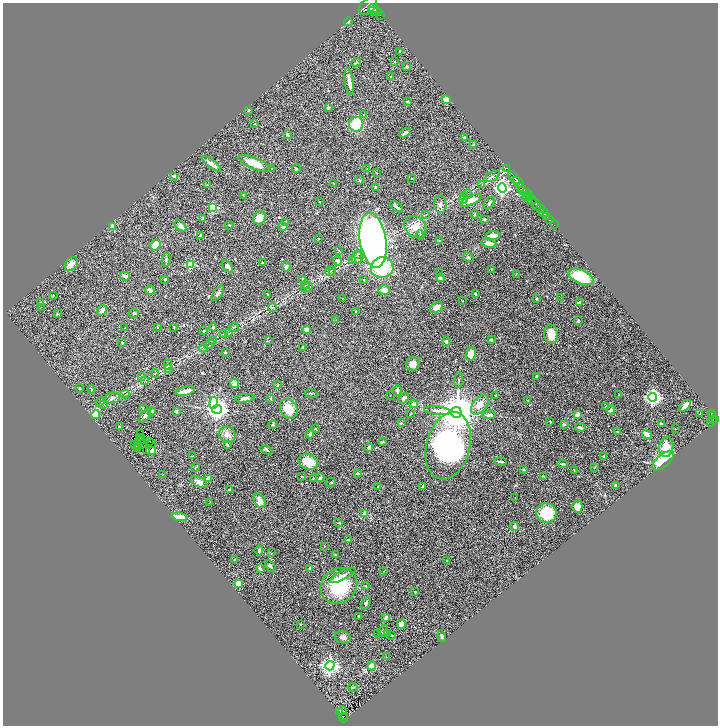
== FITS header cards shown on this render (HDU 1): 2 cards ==
NAXIS1  =                 1431
NAXIS2  =                 1447

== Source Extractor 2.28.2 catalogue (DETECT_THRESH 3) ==
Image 1431 x 1447 px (HDU 1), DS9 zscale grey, zoomed out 1/2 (1 PNG px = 2 x 2 image px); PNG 720 x 728 px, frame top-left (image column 2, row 1446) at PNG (3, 3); each listed source drawn as its Kron ellipse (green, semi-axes under 4 px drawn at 4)
Background 0.718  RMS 0.052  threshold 0.155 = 3 sigma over >= 5 px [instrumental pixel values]
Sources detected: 346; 49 cannot appear on this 1/2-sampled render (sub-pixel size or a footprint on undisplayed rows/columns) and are neither listed nor drawn; the other 297 listed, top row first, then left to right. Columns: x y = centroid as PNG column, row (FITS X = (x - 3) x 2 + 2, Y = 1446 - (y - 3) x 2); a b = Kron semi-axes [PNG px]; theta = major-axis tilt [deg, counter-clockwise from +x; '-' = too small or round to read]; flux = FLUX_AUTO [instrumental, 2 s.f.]
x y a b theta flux
368 6 11 7 45 6300
373 9 5 3 - 2400
375 11 7 3 -9 2200
380 15 2 1 - 94
348 22 4 2 - 8.5
400 51 2 2 - 6.2
395 62 3 2 - 5.7
356 63 5 3 - 11
407 67 3 3 - 13
391 77 2 2 - 13
349 81 14 3 -82 62
446 100 5 4 - 100
407 101 3 3 - 12
328 107 3 3 - 17
249 110 4 3 - 10
363 115 3 2 - 4.9
255 124 3 2 - 4.6
356 124 7 7 - 370
405 133 6 3 32 28
288 135 4 3 - 21
464 138 2 2 - 22
473 145 3 2 - 12
254 163 17 5 -22 150
211 164 12 3 -38 59
272 168 4 2 - 7.3
367 168 3 2 - 4.4
506 168 3 1 - 26
296 169 4 3 - 7.6
376 172 3 2 - 6.8
174 176 3 3 - 24
492 176 8 2 31 17
514 177 7 2 -52 1700
411 178 2 2 - 4
359 180 5 2 - 8.4
518 182 7 2 -48 1200
333 183 2 1 - 3.9
207 185 3 2 - 7.7
482 185 3 2 - 4.7
375 187 3 2 - 12
520 187 4 2 - 350
502 188 4 4 - 2200
523 190 4 2 - 440
527 192 3 2 - 510
467 194 5 2 - 7.9
243 195 2 2 - 4
464 195 3 2 - 5.2
526 196 4 1 - 130
530 196 2 1 - 270
463 199 4 3 - 11
531 199 5 3 - 1100
471 200 11 4 23 110
320 202 3 2 - 6.2
489 203 7 3 57 19
440 204 9 6 -84 45
536 204 6 3 -59 1800
213 207 3 3 - 540
396 207 7 3 -35 28
540 209 3 2 - 640
543 212 5 2 - 1200
475 214 4 3 - 8.7
426 215 4 1 - 5.1
546 216 3 2 - 270
203 218 3 2 - 17
260 218 7 6 - 120
484 219 3 2 - 10
550 220 2 2 - 180
285 222 3 3 - 12
229 225 4 2 - 5.6
554 225 2 1 - 28
181 226 7 3 -43 44
112 227 3 3 - 69
283 227 5 4 - 21
415 227 12 10 -43 110
200 235 3 3 - 12
421 235 5 3 - 12
493 235 7 3 4 110
318 238 3 2 - 4.9
373 240 27 13 -81 5200
439 241 2 2 - 3.7
489 244 7 3 -12 61
155 245 6 4 54 140
338 250 4 2 - 5.7
357 255 4 3 - 14
358 257 7 5 53 38
468 257 6 3 -32 14
166 260 7 3 82 17
338 261 5 4 - 20
353 261 3 2 - 8.4
262 263 3 2 - 9.8
71 264 8 5 51 79
190 265 3 3 - 390
227 266 7 4 -55 41
286 267 4 4 - 28
382 268 11 10 - 520
491 269 3 2 - 4.4
330 271 5 1 - 5.9
333 272 3 2 - 5.8
440 273 2 1 - 6.9
516 274 2 1 - 3.1
125 276 5 3 - 37
581 277 13 7 -24 330
440 278 4 4 - 16
165 279 3 2 - 15
302 279 3 2 - 5.1
364 280 2 2 - 7.6
306 285 4 3 - 8.2
307 287 6 2 30 10
150 290 5 3 - 26
384 290 6 4 -4 55
218 293 8 4 54 20
268 294 3 2 - 7.6
476 294 2 2 - 11
53 295 3 2 - 5.7
342 298 2 2 - 3
561 298 2 1 - 13
536 299 3 2 - 16
462 301 2 2 - 4.6
40 303 3 2 - 3.4
579 303 3 3 - 40
273 307 4 2 - 9.6
42 308 2 1 - 29
437 308 7 5 31 89
102 310 6 3 59 37
356 311 2 2 - 13
134 313 5 3 - 12
57 314 4 2 - 6.5
336 320 3 2 - 5.3
578 321 3 3 - 19
125 327 2 2 - 4.4
157 327 2 2 - 2.9
174 327 3 2 - 4
213 327 4 3 - 10
234 327 5 2 - 8.9
307 330 4 3 - 68
204 331 3 2 - 7.1
229 333 3 2 - 3.6
223 334 3 2 - 4.5
551 334 9 7 -81 120
213 340 4 1 - 4.2
491 340 3 2 - 14
268 341 3 2 - 4.1
446 341 5 4 - 15
122 343 3 2 - 6.8
210 344 6 2 30 10
302 347 3 2 - 8.1
203 348 4 2 - 5.4
225 352 3 3 - 7.3
471 354 7 5 80 100
413 364 7 6 - 66
168 365 5 3 - 14
169 368 3 2 - 5.4
155 373 4 2 - 7.7
142 376 3 2 - 6
537 376 3 2 - 11
145 380 4 1 - 3.9
459 380 7 2 84 9.1
234 384 4 4 - 60
277 385 3 2 - 4.2
80 388 4 3 - 9.9
91 389 4 3 - 11
185 391 10 3 14 91
397 391 5 3 - 32
125 394 4 1 - 6.1
311 394 6 2 -17 7.3
390 395 2 1 - 4.6
619 395 2 2 - 6.3
496 396 3 2 - 11
652 397 4 4 - 3000
112 398 8 5 13 44
245 398 10 4 6 39
271 398 4 3 - 9.9
404 398 6 4 51 24
528 400 2 2 - 3.9
100 402 4 4 - 13
214 403 6 4 85 1100
104 404 3 2 - 4.5
414 404 4 3 - 49
480 405 11 7 53 78
606 406 4 3 - 8.9
685 406 7 3 47 78
143 409 2 2 - 3.9
217 409 5 4 - 6700
289 409 10 8 -59 190
611 410 4 4 - 27
152 411 4 3 - 15
176 411 4 3 - 13
437 411 13 4 -6 52
456 412 5 5 - 35000
712 413 4 2 - 240
411 414 3 2 - 6.4
700 414 2 1 - 3.5
96 415 4 3 - 200
489 415 7 3 4 26
577 415 4 3 - 37
145 416 8 4 52 25
713 416 4 2 - 240
713 419 3 2 - 400
716 419 3 2 - 480
712 421 5 3 - 330
550 422 2 2 - 8.6
401 423 3 3 - 6.7
564 424 4 3 - 12
661 424 3 3 - 18
273 425 4 3 - 10
119 426 3 2 - 5.8
580 428 5 3 - 26
315 429 3 2 - 5
675 429 3 1 - 3.7
617 432 3 2 - 5.8
141 434 3 2 - 0.037
310 434 4 3 - 25
647 434 5 2 - 71
227 435 8 8 - 54
140 437 2 1 - 5.2
142 438 3 2 - 5.2
150 441 3 2 - 1.2
141 442 2 1 - 2.3
383 442 4 3 - 8
152 443 2 1 - 4.8
135 445 2 1 - 2.5
137 445 3 2 - 4.2
227 445 3 2 - 8.3
448 446 34 21 75 3000
138 447 2 1 - 6.4
666 447 10 7 82 120
369 448 4 3 - 18
138 449 2 1 - 1.9
266 450 6 3 -30 20
146 451 2 1 - 4.5
151 451 5 4 - 83
193 456 3 2 - 6.5
604 456 4 2 - 10
663 461 13 6 40 450
308 462 10 7 -20 180
500 462 6 2 -10 22
563 464 5 2 - 12
196 467 5 2 - 6.7
595 467 3 2 - 5
523 470 3 2 - 7.5
574 470 4 2 - 5.4
357 473 3 2 - 17
162 475 2 2 - 4.5
302 476 3 2 - 4.9
544 476 3 2 - 4.4
209 478 4 3 - 78
313 478 4 2 - 6.3
320 478 4 3 - 17
199 482 9 5 -28 51
331 482 5 3 - 8.6
616 485 3 3 - 28
423 486 3 2 - 14
378 487 3 3 - 7.8
229 489 2 2 - 7.8
515 498 2 1 - 3
260 500 8 5 -63 90
210 502 3 2 - 3.7
577 507 6 5 - 87
546 513 10 10 - 330
365 514 2 2 - 160
180 517 8 3 -5 160
339 523 4 2 - 6.7
514 526 4 4 - 22
349 540 3 2 - 4.7
324 547 2 2 - 3.7
259 550 5 3 - 13
271 553 2 1 - 2.8
335 555 3 2 - 8.6
234 560 3 2 - 5
446 561 2 2 - 3.4
271 566 6 3 -53 14
260 568 4 3 - 25
310 568 2 2 - 40
383 571 3 2 - 3.2
343 575 14 4 26 45
238 583 3 3 - 110
339 586 19 17 41 580
365 586 3 3 - 6
415 592 3 2 - 5.6
366 603 7 3 65 25
359 616 3 2 - 7.8
386 617 4 3 - 18
301 624 2 2 - 6.3
401 624 5 4 - 98
383 631 6 4 54 20
387 633 3 2 - 3.8
377 634 2 2 - 7.4
392 635 2 2 - 4.2
442 636 6 3 -71 17
343 637 8 6 -20 37
386 657 3 2 - 4.4
330 666 4 4 - 3700
372 666 4 4 - 130
353 687 5 3 - 9.3
343 710 2 1 - 5.7
340 712 3 3 - 35
344 716 2 1 - 29
344 718 4 2 - 110
At the frame edge (FLAGS 8, measured only in part): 1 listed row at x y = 368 6
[49 sub-pixel or undisplayed-footprint detections neither listed nor drawn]